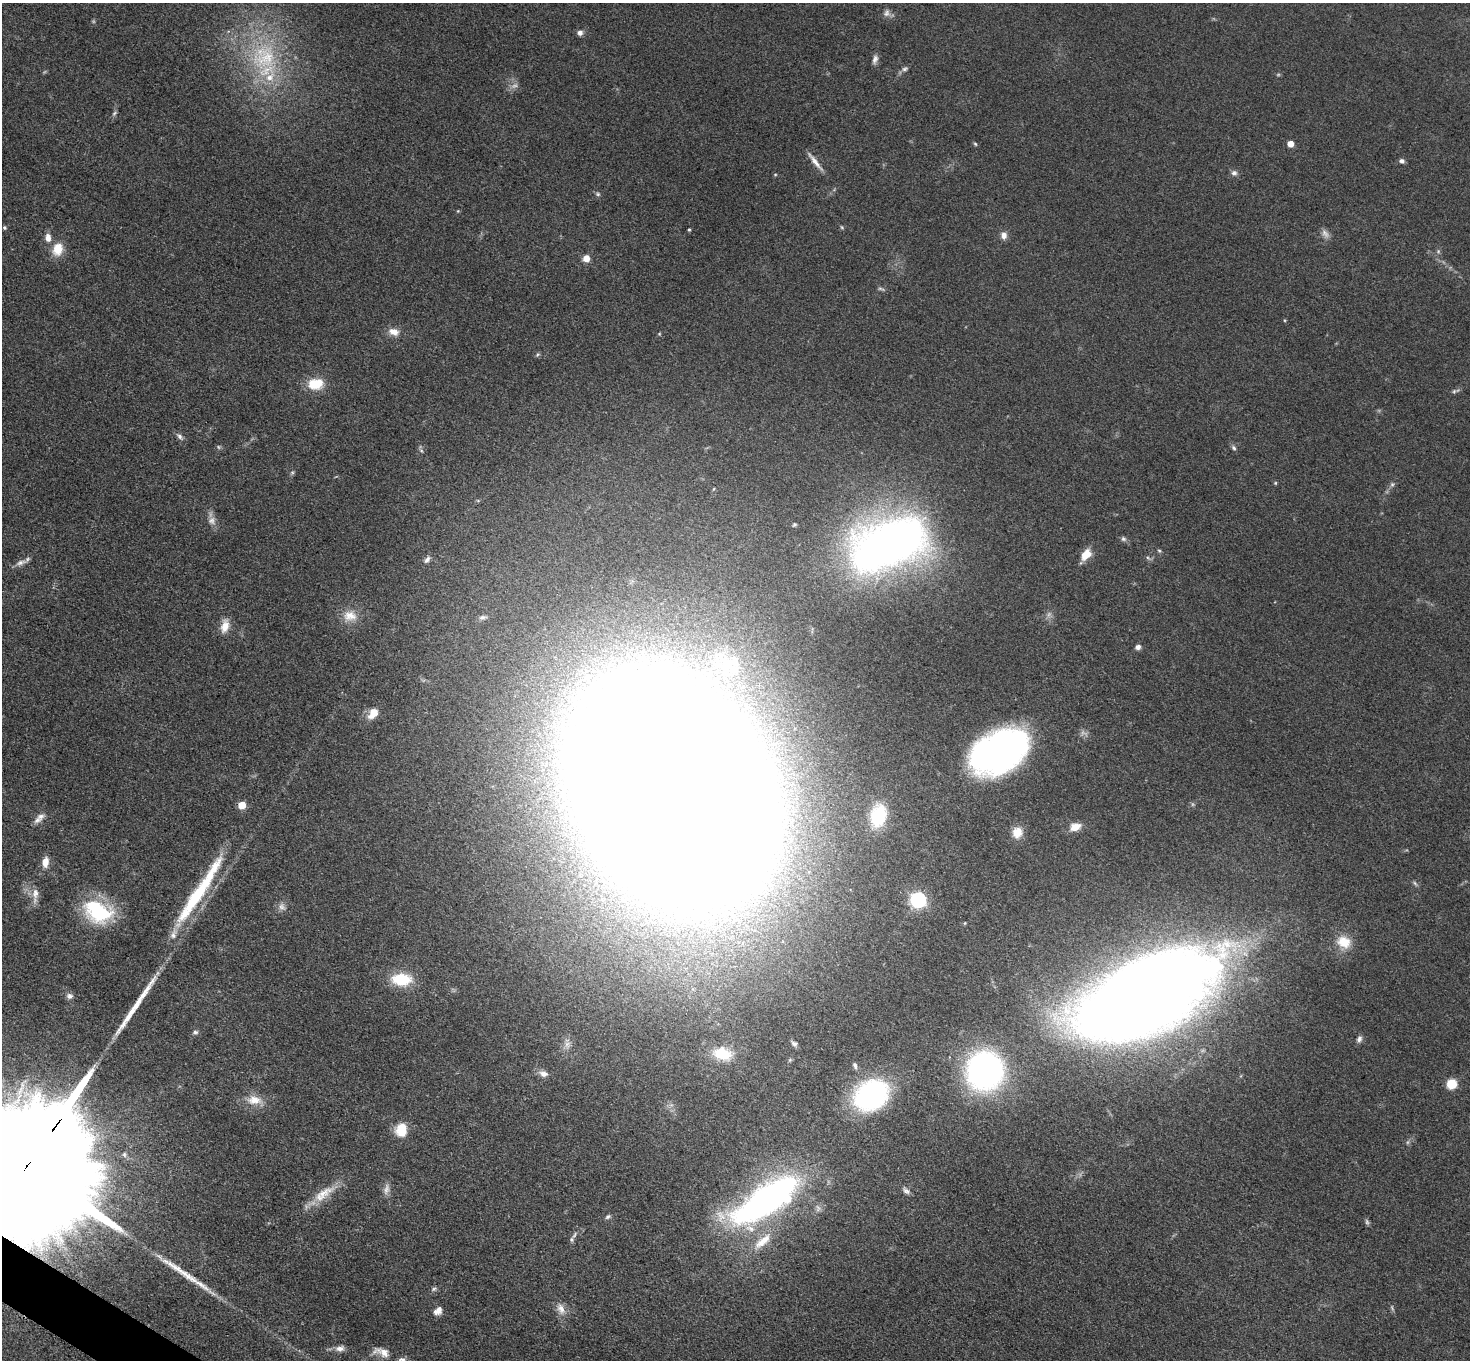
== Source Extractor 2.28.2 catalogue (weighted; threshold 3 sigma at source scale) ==
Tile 7 of 4 x 4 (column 3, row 2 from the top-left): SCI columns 2949-4416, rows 2879-4236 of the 5892 x 5896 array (HDU 1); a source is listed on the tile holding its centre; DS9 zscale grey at full resolution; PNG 1472 x 1362 px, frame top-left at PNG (2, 3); no overlay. Shown black and unused: <1% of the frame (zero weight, under 3 of 5 exposures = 1% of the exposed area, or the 3 px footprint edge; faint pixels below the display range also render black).
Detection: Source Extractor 2.28.2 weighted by HDU 2 'WHT'; one run over the whole footprint, this tile lists its part. Background 0.0484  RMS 0.0054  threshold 0.0241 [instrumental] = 3 sigma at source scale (4.5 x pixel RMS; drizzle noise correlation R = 1.50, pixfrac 1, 0.05/0.05 arcsec/px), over >= 5 px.
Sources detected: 110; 10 too faint to see at this stretch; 4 long thin detections or spike segments (spike, bleed or trail) — not listed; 4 inside a brighter listed object's ellipse — not listed separately; the other 92 listed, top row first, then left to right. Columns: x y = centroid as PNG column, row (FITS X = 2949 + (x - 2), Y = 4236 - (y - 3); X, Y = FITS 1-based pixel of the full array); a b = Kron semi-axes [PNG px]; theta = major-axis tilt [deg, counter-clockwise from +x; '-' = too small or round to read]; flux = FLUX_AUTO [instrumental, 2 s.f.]
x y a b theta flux
887 13 11 8 63 2.4
580 33 6 6 - 2.4
264 57 42 38 65 55
875 59 12 6 74 2.3
905 69 9 6 27 1.5
114 113 8 5 51 1.1
975 144 5 4 - 0.71
1290 144 5 5 - 5.8
815 161 29 5 -51 4.5
1402 161 6 6 - 1.6
1234 173 9 7 0 1.9
775 174 5 3 - 0.53
598 194 7 5 -2 1
458 211 4 4 - 0.5
4 227 5 4 - 0.93
842 227 6 4 -46 0.66
689 230 4 3 - 0.63
1325 234 13 8 -51 2.8
1004 235 9 7 -83 3.4
48 238 10 7 -89 3.8
58 249 17 13 74 9.1
1438 251 6 4 -48 0.87
586 258 6 6 - 5.7
881 289 11 4 -16 1
394 332 13 8 -16 4.8
537 355 7 4 32 0.82
315 384 15 11 7 16
1454 391 6 5 - 0.96
180 436 12 6 -45 1.9
1234 448 7 5 -53 1.2
421 450 6 4 -20 0.81
292 472 6 4 0 0.78
1392 484 6 5 - 1.1
212 521 12 10 -80 3.6
794 525 4 3 - 0.78
1123 539 7 6 - 1.3
888 544 79 47 20 350
1159 550 6 4 -3 0.7
1086 554 13 8 54 8.2
1148 558 7 4 -37 0.96
427 560 10 6 54 2
21 562 17 7 20 3.1
350 616 19 14 -6 7.9
482 617 10 5 10 1.6
225 626 17 10 78 6.2
1138 647 7 6 - 1.9
729 663 41 24 16 35
373 713 12 9 53 7.6
1000 752 49 33 30 240
671 790 122 78 -54 8900
242 805 5 5 - 13
878 816 20 14 78 31
37 820 13 8 21 3
1075 827 12 8 20 6.1
1017 832 13 11 73 6.8
45 862 12 7 85 5.7
35 893 16 9 89 4.8
918 900 7 6 - 140
282 907 12 8 -42 2.6
98 912 32 22 -26 47
965 923 4 4 - 0.51
173 934 18 8 72 4.7
1344 942 19 16 -26 11
401 979 21 13 -2 21
1147 995 104 50 25 1500
69 996 8 7 - 2
195 1032 8 6 14 1.3
1359 1039 9 6 73 2
794 1044 8 6 -45 1.9
567 1045 12 8 -88 3.3
722 1054 19 12 -11 19
855 1066 10 5 -72 1.6
985 1071 21 21 - 260
543 1074 13 8 -21 3.3
1452 1084 8 7 - 13
871 1095 26 21 32 120
254 1100 22 13 -5 8.7
401 1130 17 14 77 11
25 1168 74 26 53 76000
386 1189 16 8 76 3.4
906 1191 12 7 -41 2.1
324 1194 37 12 34 13
766 1200 47 18 34 310
608 1217 8 5 32 1.1
571 1239 8 5 -84 1.3
762 1241 33 12 41 12
434 1289 7 5 23 1.1
1392 1308 9 4 -72 0.92
561 1309 17 10 -67 4.8
438 1311 11 8 38 3.5
340 1348 13 8 5 3.3
382 1352 24 10 -18 6.8
Overlapping masked pixels (flux is a lower limit): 1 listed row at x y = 25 1168
Isophote crosses this tile's border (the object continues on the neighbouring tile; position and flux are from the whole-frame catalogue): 1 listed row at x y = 25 1168